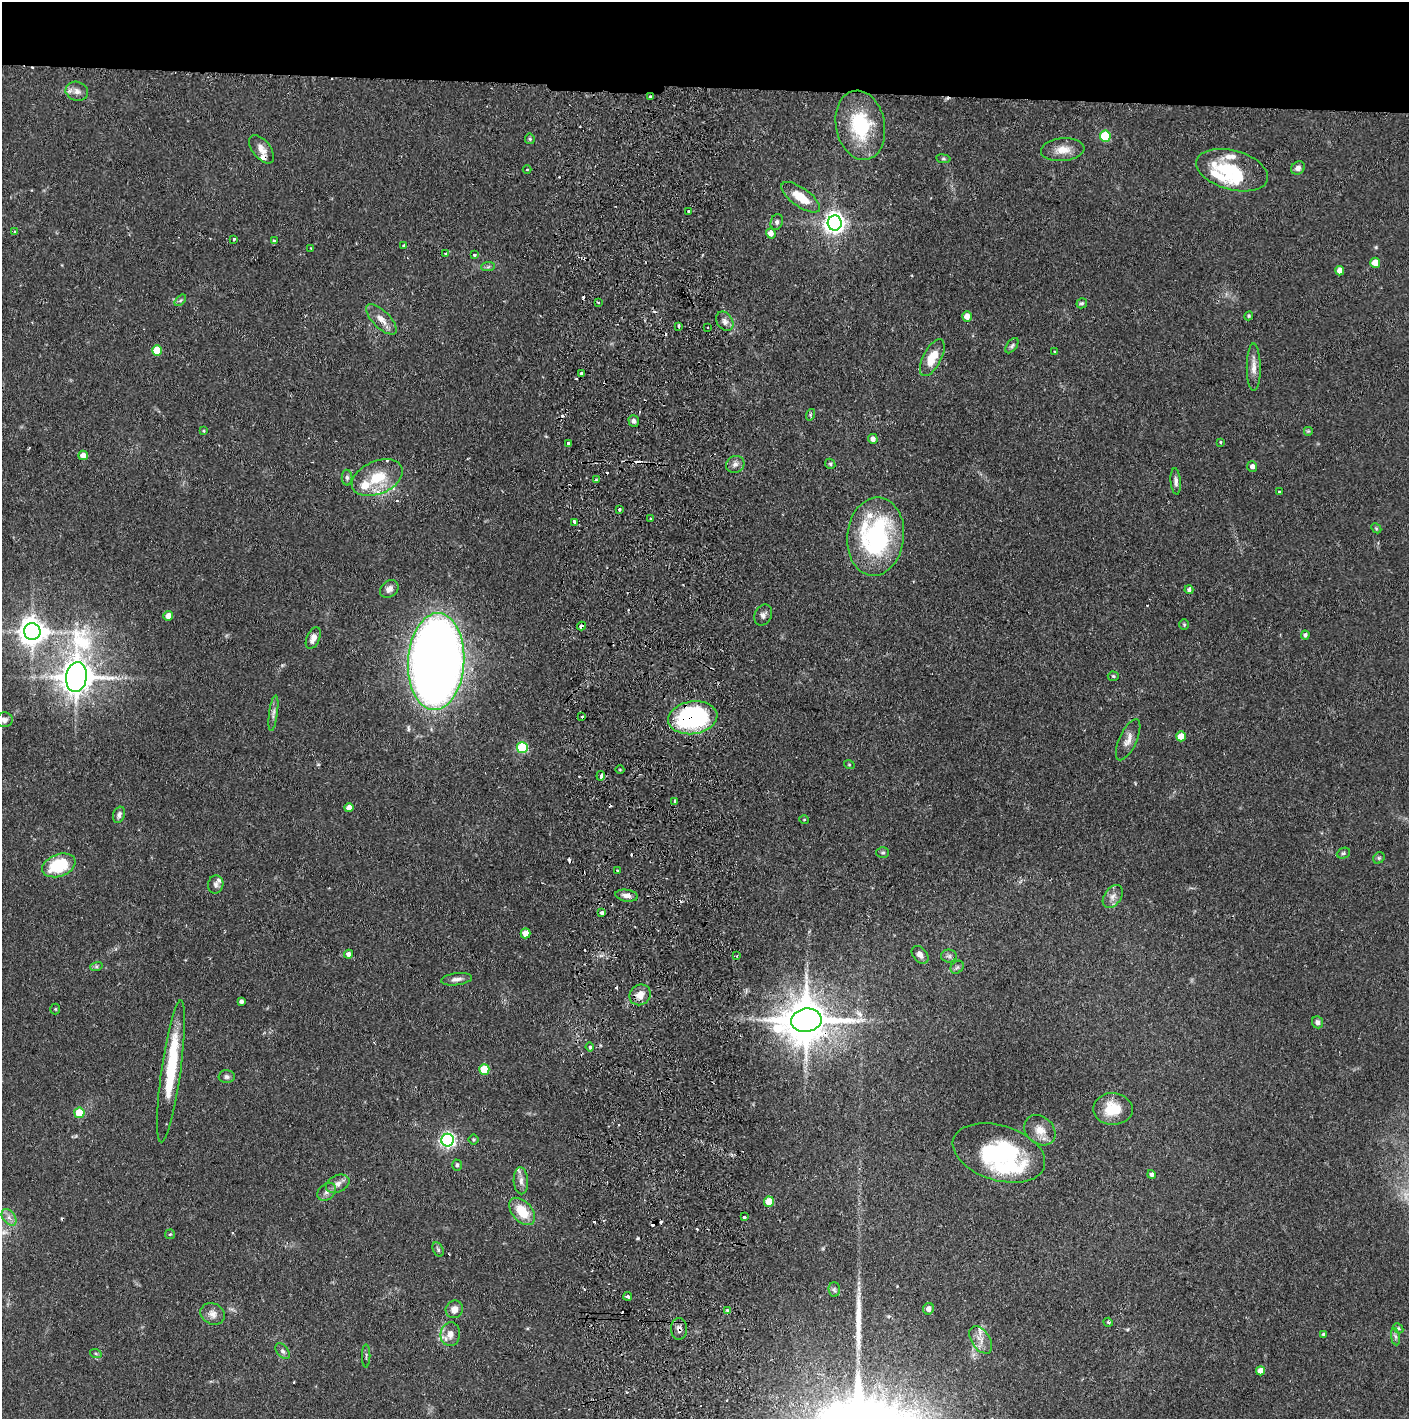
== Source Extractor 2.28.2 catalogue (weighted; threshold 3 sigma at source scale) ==
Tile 2 of 3 x 3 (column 2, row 1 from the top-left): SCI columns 1492-2898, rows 2839-4255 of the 4390 x 4257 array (HDU 1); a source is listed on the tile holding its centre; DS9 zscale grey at full resolution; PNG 1411 x 1421 px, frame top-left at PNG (2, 2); each listed source drawn as its Kron ellipse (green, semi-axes under 4 px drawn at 4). Shown black and unused: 6% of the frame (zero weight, under 2 of 3 exposures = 3% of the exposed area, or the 3 px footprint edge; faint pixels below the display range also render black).
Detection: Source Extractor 2.28.2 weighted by HDU 2 'WHT'; one run over the whole footprint, this tile lists its part. Background 0.076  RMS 0.0055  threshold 0.025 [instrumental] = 3 sigma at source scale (4.5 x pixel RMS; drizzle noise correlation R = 1.50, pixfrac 1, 0.05/0.05 arcsec/px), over >= 5 px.
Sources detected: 192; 2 inside a brighter object's white glare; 26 cosmic-ray / hot-pixel residue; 1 long thin detection or spike segment (spike, bleed or trail) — neither listed nor drawn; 15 inside a brighter listed object's ellipse — not listed separately; the other 148 listed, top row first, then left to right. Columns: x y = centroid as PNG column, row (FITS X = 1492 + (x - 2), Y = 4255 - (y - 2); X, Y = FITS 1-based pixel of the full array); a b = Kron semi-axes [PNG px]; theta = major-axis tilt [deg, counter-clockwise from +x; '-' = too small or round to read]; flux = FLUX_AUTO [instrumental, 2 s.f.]
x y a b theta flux
77 91 11 9 -19 3.5
650 97 4 3 - 0.74
860 125 35 24 -79 39
1105 136 6 5 - 27
530 139 5 5 - 0.77
261 149 17 9 -52 4.8
1063 150 22 11 5 7.4
943 159 7 4 -8 0.85
1298 168 7 6 - 2.6
527 170 4 3 - 0.44
1232 170 37 19 -16 29
801 197 23 9 -36 11
689 211 3 3 - 4.4
777 222 8 6 73 1.5
835 223 7 7 - 370
15 231 3 3 - 1.1
771 233 5 4 - 4.2
234 239 3 3 - 1.3
274 241 3 3 - 1.1
404 246 3 3 - 0.95
311 248 3 2 - 0.55
446 253 4 3 - 1.1
474 255 3 3 - 1.6
1375 263 5 5 - 8.6
488 267 7 4 3 1.1
1340 271 5 4 - 4.5
180 300 7 4 45 0.91
598 302 3 3 - 0.89
1082 303 5 5 - 0.96
967 316 5 5 - 4.4
1249 316 4 4 - 0.69
381 319 20 8 -44 5.5
725 321 10 7 -56 2.7
679 326 4 3 - 2
708 328 3 2 - 0.9
1012 346 9 5 53 1.3
157 350 5 5 - 18
1054 351 2 2 - 0.43
932 358 20 9 62 10
1254 367 24 7 -90 4.8
582 373 4 3 - 5.5
810 415 6 3 73 0.69
634 421 6 5 - 1.6
204 431 4 3 - 0.43
1308 431 5 5 - 0.76
873 439 5 5 - 2.9
1220 442 4 3 - 0.5
568 443 3 3 - 1.6
83 455 5 4 - 4.4
735 464 9 8 - 2.7
830 464 5 4 - 0.89
1252 466 5 5 - 2.5
347 478 8 5 -88 1.4
377 478 27 16 23 18
596 480 4 4 - 0.64
1176 481 13 5 -85 2.1
1279 492 3 3 - 1.6
619 510 3 3 - 2
650 519 3 2 - 0.85
575 522 4 3 - 4.7
1376 528 5 4 - 0.72
876 536 39 28 83 88
389 589 10 7 42 3.1
1189 590 4 4 - 1.3
763 615 11 8 65 2.3
168 616 5 4 - 5.1
1184 624 5 4 - 0.71
581 626 4 4 - 3.5
32 632 8 8 - 680
1305 635 4 4 - 1.4
313 638 11 6 67 3.7
436 662 48 28 87 740
1113 676 5 4 - 0.78
76 677 15 10 82 1300
273 713 18 3 82 2
582 717 3 2 - 0.7
693 718 25 16 8 98
4 720 8 7 - 2
1181 736 5 5 - 5.9
1128 740 22 8 65 4.7
522 748 5 5 - 41
849 764 5 3 - 0.54
620 770 4 3 - 0.45
601 776 4 3 - 1.6
675 801 4 3 - 1.9
349 808 4 4 - 5
119 815 8 6 71 1.8
804 820 5 3 - 0.52
883 853 6 5 - 0.95
1343 853 7 5 23 1
1379 858 6 5 - 0.9
59 865 17 11 20 25
618 871 3 2 - 0.72
216 884 9 7 77 1.9
627 896 11 6 -9 3.4
1113 897 13 8 54 3.3
602 913 3 3 - 11
525 933 5 5 - 7.1
349 954 4 4 - 3
920 955 10 7 -48 2.8
737 956 3 3 - 0.55
949 956 8 6 -2 1.6
96 967 6 4 18 1
957 967 7 5 43 1.3
456 979 15 6 7 2.8
640 995 11 10 - 6
241 1001 4 4 - 1.6
55 1009 5 5 - 0.66
806 1020 15 11 8 2500
1317 1022 6 5 - 1.7
590 1047 4 4 - 2.1
484 1069 5 5 - 20
171 1071 72 9 82 32
227 1077 8 6 3 1.5
1113 1109 20 16 -1 15
79 1113 5 5 - 21
1040 1130 17 13 -41 7.1
473 1139 5 5 - 0.74
448 1140 6 6 - 150
999 1153 47 27 -17 76
457 1165 5 5 - 0.96
1151 1175 4 4 - 1.8
521 1181 13 7 -86 3.1
338 1184 12 8 26 3.1
327 1192 10 7 42 2.6
769 1202 5 5 - 9.5
522 1211 16 10 -48 14
9 1217 9 6 -54 2.5
744 1217 3 3 - 1.7
170 1234 5 4 - 0.66
438 1250 7 5 -64 1.1
834 1290 7 5 -87 1.2
628 1296 4 3 - 2.6
454 1309 9 8 - 3.6
929 1309 6 5 - 3.1
728 1311 3 3 - 2.7
213 1314 12 10 -27 4
1108 1322 5 4 - 0.76
1398 1328 6 4 -46 0.86
679 1329 11 8 -88 2.8
450 1334 12 10 83 4.3
1323 1334 4 4 - 0.8
1395 1337 9 4 -81 1.4
981 1340 15 9 -57 5
283 1351 9 5 -52 1.6
96 1354 6 4 -20 0.85
366 1356 11 2 90 0.86
1260 1371 4 4 - 5.1
Overlapping masked pixels (flux is a lower limit): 5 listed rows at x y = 650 97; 581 626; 693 718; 806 1020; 679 1329